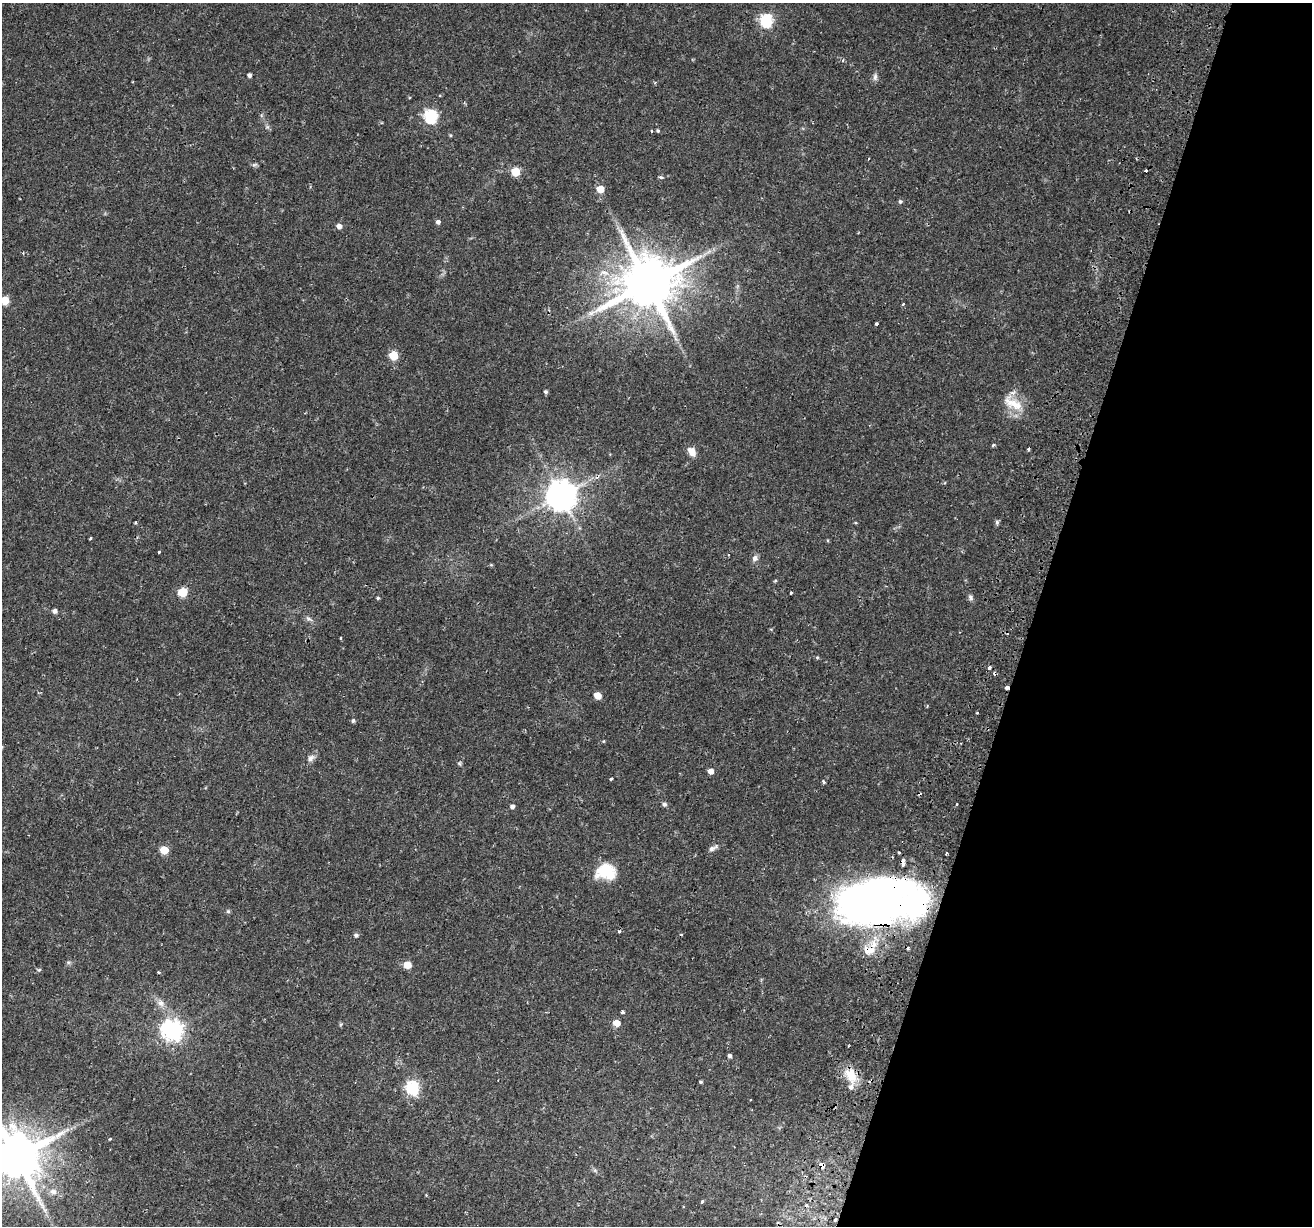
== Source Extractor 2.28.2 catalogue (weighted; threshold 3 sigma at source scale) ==
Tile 8 of 4 x 4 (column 4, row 2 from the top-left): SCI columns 4010-5319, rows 2801-4024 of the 5386 x 5541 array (HDU 1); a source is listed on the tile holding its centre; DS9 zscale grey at full resolution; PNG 1314 x 1228 px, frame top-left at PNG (2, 3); no overlay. Shown black and unused: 21% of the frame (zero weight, under 2 of 3 exposures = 5% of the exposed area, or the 3 px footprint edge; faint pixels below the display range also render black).
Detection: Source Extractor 2.28.2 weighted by HDU 2 'WHT'; one run over the whole footprint, this tile lists its part. Background 0.0387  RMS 0.0035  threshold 0.0159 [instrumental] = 3 sigma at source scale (4.5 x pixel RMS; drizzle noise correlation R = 1.50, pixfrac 1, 0.0396/0.0396 arcsec/px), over >= 5 px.
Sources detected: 98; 1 inside a brighter object's white glare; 11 cosmic-ray / hot-pixel residue — not listed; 3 inside a brighter listed object's ellipse — not listed separately; the other 83 listed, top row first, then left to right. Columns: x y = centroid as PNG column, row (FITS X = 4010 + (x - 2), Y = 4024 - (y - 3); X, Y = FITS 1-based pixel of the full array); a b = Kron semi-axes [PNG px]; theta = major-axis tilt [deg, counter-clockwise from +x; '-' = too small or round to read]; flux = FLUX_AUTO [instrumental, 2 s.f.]
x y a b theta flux
766 20 6 6 - 48
843 60 5 3 - 0.33
249 75 4 4 - 0.93
875 77 10 6 89 1.1
430 116 6 6 - 53
267 127 6 4 17 0.55
651 131 3 2 - 0.46
658 131 4 4 - 0.46
450 135 4 4 - 0.38
254 164 8 4 9 0.63
515 172 5 5 - 12
661 177 4 4 - 0.77
600 189 5 5 - 6.2
900 202 5 5 - 0.65
438 222 5 4 - 1.1
339 226 6 5 - 1.5
709 252 9 4 19 1.2
604 272 7 6 - 1.6
647 284 15 14 - 2400
4 300 5 5 - 11
903 304 3 3 - 0.4
877 324 3 3 - 1.6
393 356 6 5 - 13
546 392 5 4 - 0.66
1013 403 32 13 -31 7.4
993 445 4 3 - 0.5
692 452 11 7 -57 2.9
560 496 9 9 - 610
997 522 6 5 - 0.68
135 523 3 3 - 0.38
91 538 3 3 - 0.71
158 552 3 3 - 1.5
728 555 2 2 - 0.37
755 558 9 7 72 1.4
775 581 5 3 - 0.36
183 592 5 5 - 16
791 593 3 3 - 0.69
378 598 4 3 - 0.44
970 598 8 6 -77 0.92
55 611 5 4 - 1.2
309 619 12 4 -37 0.98
340 638 3 2 - 0.23
817 657 5 4 - 0.41
989 667 4 3 - 1.2
1007 687 4 3 - 2.8
597 696 6 5 - 3.9
353 721 5 4 - 0.7
603 741 4 4 - 0.32
311 758 11 7 38 1.6
459 763 6 5 - 0.53
711 771 5 5 - 2.2
611 779 3 3 - 1.3
823 781 3 3 - 1
664 804 5 5 - 0.98
512 806 4 4 - 1.2
713 848 14 5 28 1.3
164 850 5 5 - 9.1
899 852 3 3 - 1.5
946 853 3 3 - 0.77
606 872 23 18 -4 10
877 899 82 44 0 200
228 911 5 5 - 0.65
356 935 6 5 - 0.81
869 950 19 11 -10 4.6
68 962 6 4 -18 0.54
407 965 5 5 - 6.2
39 970 6 4 41 0.49
158 972 3 3 - 1.1
161 1003 12 7 -14 2
623 1012 4 3 - 0.83
616 1023 5 5 - 4.2
172 1030 8 7 - 190
729 1056 4 4 - 0.9
851 1075 23 14 -57 7.2
700 1082 4 3 - 0.42
412 1088 6 6 - 56
110 1139 4 3 - 0.35
16 1157 14 13 - 1800
822 1164 4 3 - 220
53 1192 9 7 -15 1.5
426 1195 4 3 - 0.27
702 1201 3 3 - 2.2
835 1220 3 3 - 1
Overlapping masked pixels (flux is a lower limit): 7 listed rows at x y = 560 496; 1007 687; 877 899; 869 950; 851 1075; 822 1164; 835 1220
Isophote crosses this tile's border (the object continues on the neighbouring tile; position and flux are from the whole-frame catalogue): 2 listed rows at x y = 4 300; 16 1157